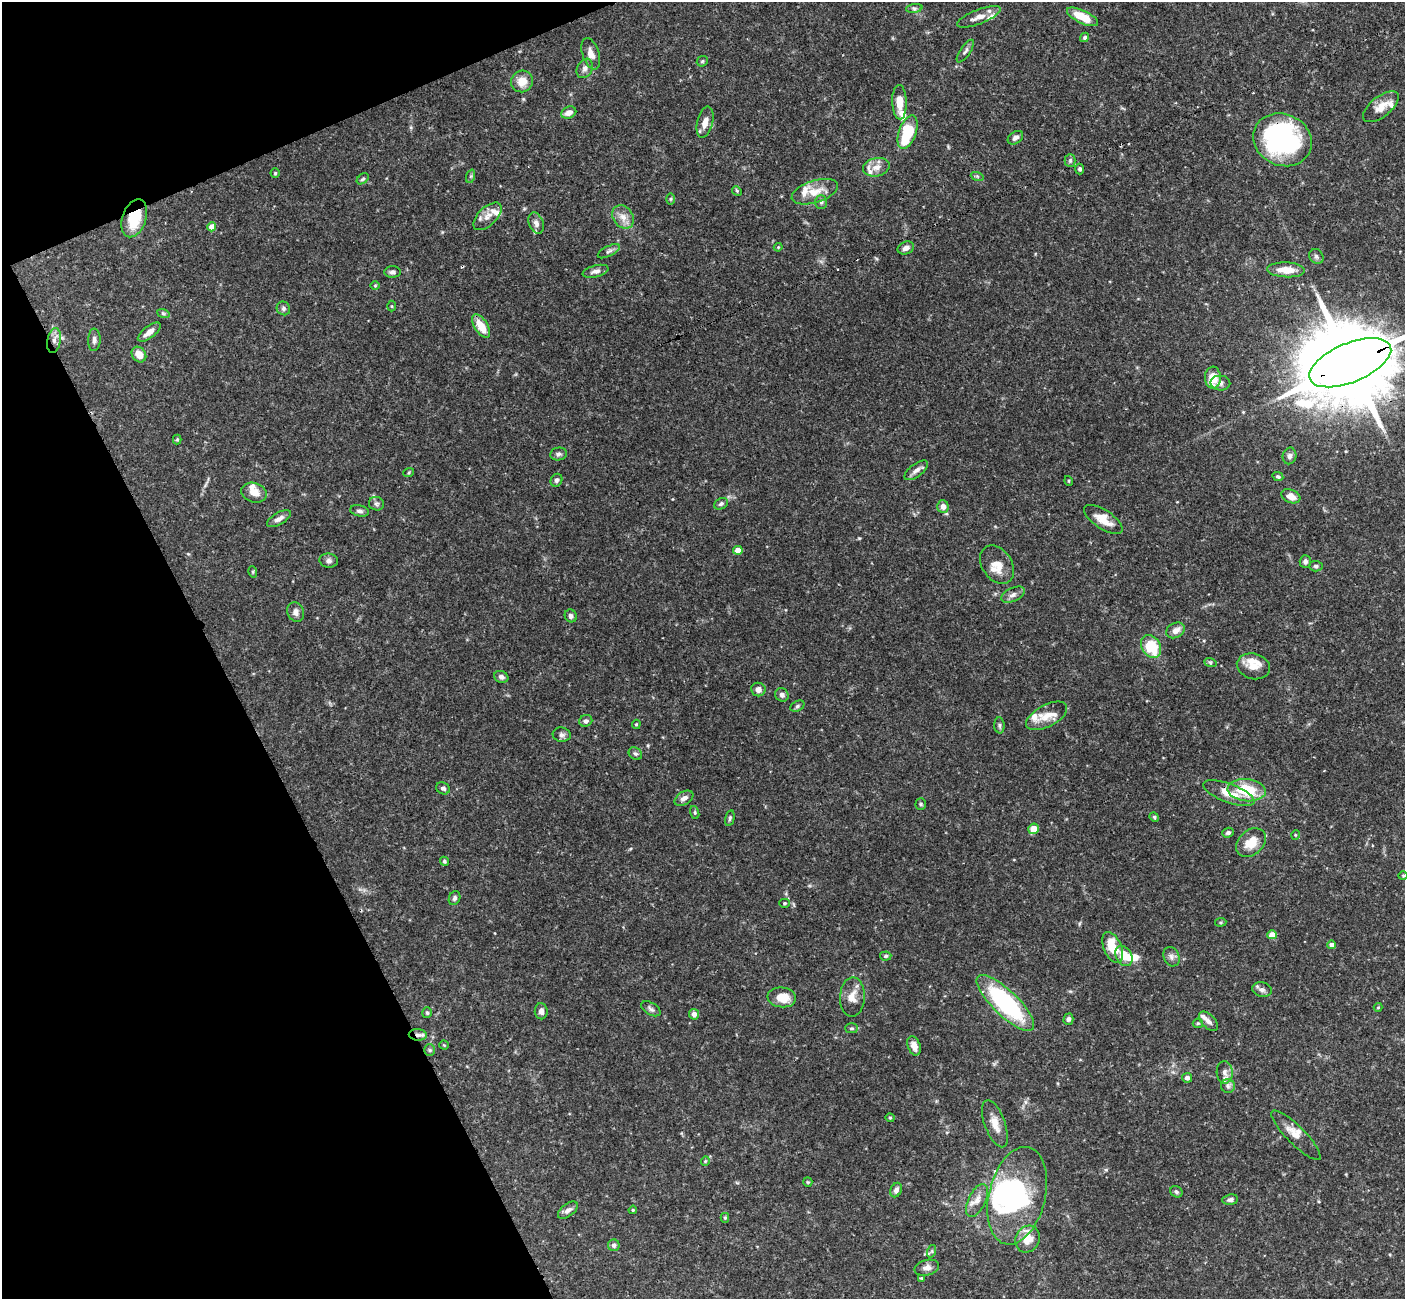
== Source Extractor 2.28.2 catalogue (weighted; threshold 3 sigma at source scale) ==
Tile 5 of 4 x 4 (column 1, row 2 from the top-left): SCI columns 53-1455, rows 2776-4072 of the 5722 x 5686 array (HDU 1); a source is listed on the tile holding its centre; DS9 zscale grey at full resolution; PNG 1407 x 1301 px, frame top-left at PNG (2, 2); each listed source drawn as its Kron ellipse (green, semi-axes under 4 px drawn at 4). Shown black and unused: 20% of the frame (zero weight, under 3 of 4 exposures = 6% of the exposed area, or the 3 px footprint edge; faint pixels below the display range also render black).
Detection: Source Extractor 2.28.2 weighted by HDU 2 'WHT'; one run over the whole footprint, this tile lists its part. Background 0.125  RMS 0.0031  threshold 0.0139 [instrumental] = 3 sigma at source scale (4.5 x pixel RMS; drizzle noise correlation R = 1.50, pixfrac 1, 0.05/0.05 arcsec/px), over >= 5 px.
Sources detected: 170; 4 inside a brighter object's white glare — neither listed nor drawn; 15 inside a brighter listed object's ellipse — not listed separately; the other 151 listed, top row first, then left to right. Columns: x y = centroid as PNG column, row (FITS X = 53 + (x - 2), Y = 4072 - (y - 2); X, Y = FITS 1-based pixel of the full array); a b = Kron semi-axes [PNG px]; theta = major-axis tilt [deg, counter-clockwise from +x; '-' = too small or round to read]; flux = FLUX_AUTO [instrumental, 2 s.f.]
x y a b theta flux
914 8 8 4 7 0.64
979 17 23 7 21 2.6
1082 17 17 6 -25 6.8
1085 37 5 4 - 0.53
965 51 13 5 56 0.89
591 54 16 8 -72 2.5
702 61 6 5 - 0.43
585 68 10 7 61 1.3
522 81 11 10 - 3.8
899 102 17 7 -88 4.2
1381 107 21 10 38 3.6
569 113 8 5 23 2.2
705 122 16 7 76 2.9
908 132 17 8 71 14
1015 138 8 5 35 1.1
1282 140 30 25 -24 60
1070 160 6 5 - 0.54
876 167 13 9 13 2.4
1080 169 5 4 - 0.59
275 173 4 4 - 0.4
471 176 7 4 71 0.51
977 176 7 4 -19 0.43
363 179 7 4 39 0.51
737 191 5 4 - 0.36
815 192 24 11 18 5.1
671 199 6 4 89 0.37
821 202 7 6 - 0.69
488 216 17 9 44 2.7
623 217 12 10 -56 2.7
134 218 20 12 72 10
536 223 11 7 -69 1.5
212 227 4 4 - 3.1
778 247 4 4 - 0.3
906 248 8 6 24 1.3
609 251 12 5 27 0.95
1316 256 8 6 -47 0.76
1286 270 19 7 -3 4.4
596 271 13 6 14 1.4
393 272 8 5 0 0.86
375 285 5 3 - 0.28
392 306 5 3 - 0.29
283 308 7 6 - 0.77
163 313 6 4 -19 0.49
481 326 13 6 -56 5.6
149 332 13 6 38 1.9
94 340 11 6 88 1.1
54 341 13 6 80 1.7
139 354 8 6 -52 3.1
1350 363 43 19 23 5500
1213 378 11 8 -88 5.5
1220 383 10 7 -3 1.1
177 440 5 4 - 0.35
559 454 8 6 10 0.79
1290 456 8 7 - 1.1
916 470 14 6 37 1.5
409 472 5 3 - 0.33
1278 477 5 4 - 0.51
556 480 7 5 60 0.69
1069 481 5 3 - 0.29
254 493 13 9 -17 2.9
1291 496 10 6 -22 2.5
376 504 7 6 - 0.78
721 504 7 5 29 0.67
943 506 6 5 - 1.7
359 511 9 5 -12 0.9
279 519 13 6 30 1.6
1103 519 22 9 -34 4.6
738 550 5 4 - 3.5
329 561 9 7 -5 1
1305 561 6 5 - 0.88
997 565 21 15 -56 4.5
1316 566 7 5 -4 0.7
253 572 6 3 -73 0.34
1013 595 12 7 25 1.4
296 612 10 8 -67 1.5
571 616 6 5 - 0.89
1176 630 10 7 27 2.1
1151 646 12 9 -56 11
1210 662 6 4 -19 0.47
1253 666 17 12 -15 3.8
501 677 7 6 - 1.1
758 690 7 7 - 1.6
782 695 7 6 - 0.98
797 706 7 5 28 0.58
1047 716 22 11 28 3.9
586 721 7 5 22 0.83
636 724 5 4 - 0.36
999 725 8 5 -85 0.7
562 735 9 7 -10 0.98
635 754 7 5 -34 0.69
443 788 7 5 -28 0.91
1247 790 19 11 -5 11
1229 793 27 9 -21 5.4
684 798 10 6 32 1.7
921 804 5 5 - 0.43
695 812 7 4 -72 0.44
1154 817 5 4 - 0.45
730 818 8 4 77 0.59
1034 829 5 5 - 4.3
1228 833 6 4 19 0.75
1295 835 5 3 - 0.25
1251 843 17 12 41 5.3
444 861 5 4 - 0.55
1403 876 4 4 - 0.32
455 898 7 5 66 0.81
784 903 5 4 - 0.38
1221 922 6 4 7 0.38
1272 935 4 4 - 4.5
1332 945 4 4 - 1.7
1113 947 16 9 -67 7.2
886 956 6 4 5 0.52
1124 956 11 7 -59 4.9
1171 957 10 7 -66 1.2
1262 990 10 7 -13 1.1
782 997 14 10 -6 5.1
852 997 20 12 87 3.6
1005 1003 38 12 -44 40
1378 1007 4 4 - 0.35
651 1009 11 6 -30 0.89
541 1011 8 6 -88 1.2
427 1013 5 4 - 0.45
694 1014 5 5 - 1.3
1068 1019 5 5 - 0.77
1208 1021 12 6 -46 1.5
1198 1023 5 5 - 0.41
852 1028 6 5 - 0.59
418 1035 9 5 -3 1.2
444 1045 4 4 - 0.3
914 1046 10 6 -68 2.3
430 1050 6 5 - 0.55
1225 1072 11 8 -86 1.8
1187 1078 5 5 - 0.86
1228 1086 7 7 - 0.92
890 1118 4 4 - 0.37
995 1124 25 10 -69 3.7
1296 1135 33 9 -45 3.4
705 1161 5 4 - 0.34
808 1182 5 4 - 0.32
896 1190 7 5 66 1.4
1176 1192 6 5 - 0.7
1017 1196 50 28 76 35
977 1200 18 8 65 2.8
1230 1200 8 5 7 1.1
568 1210 11 6 38 1.4
633 1210 4 3 - 0.31
725 1218 5 4 - 0.44
1027 1239 14 12 63 4.4
614 1245 6 6 - 0.86
932 1251 6 4 72 0.48
927 1268 12 7 14 1.7
921 1278 4 3 - 0.31
Overlapping masked pixels (flux is a lower limit): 4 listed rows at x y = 1282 140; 134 218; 1350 363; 418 1035
Isophote crosses this tile's border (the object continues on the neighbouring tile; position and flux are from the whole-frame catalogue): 1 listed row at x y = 1350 363